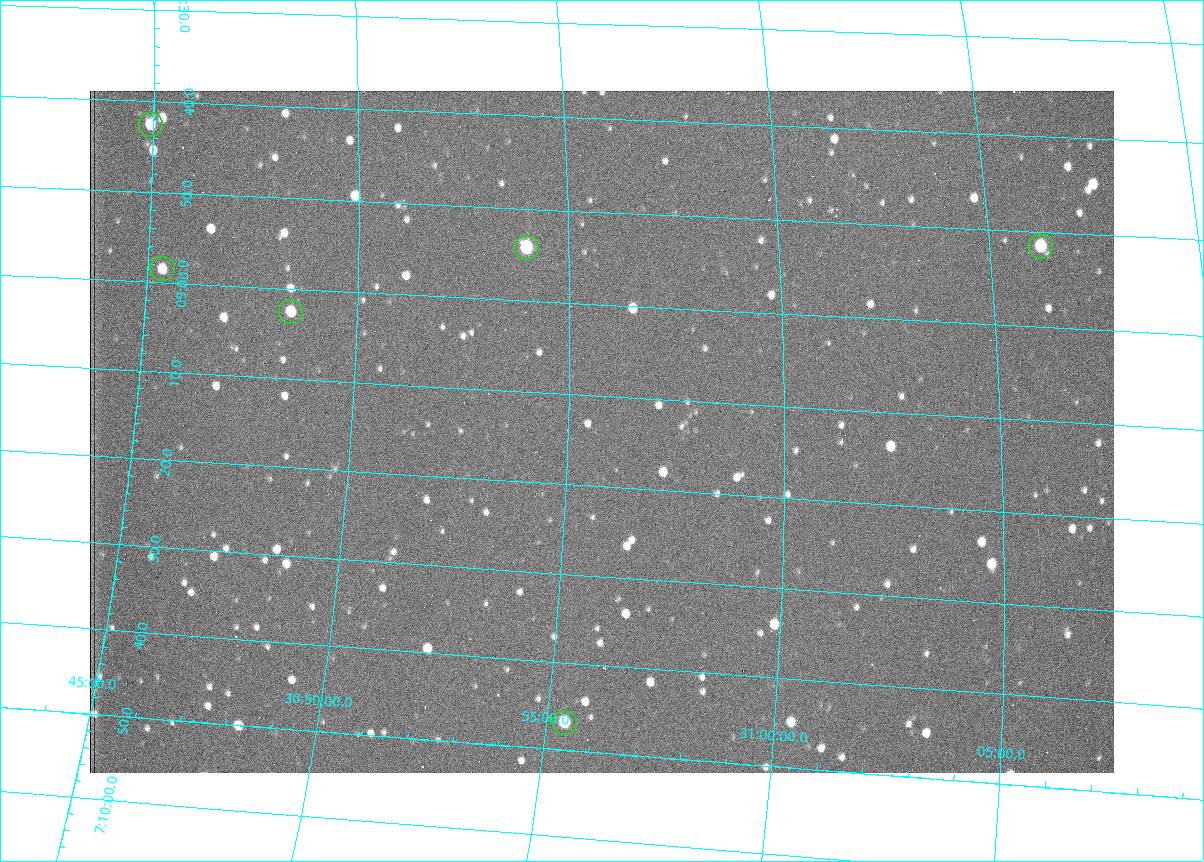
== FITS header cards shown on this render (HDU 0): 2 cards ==
NAXIS1  =                 1024 /fastest changing axis
NAXIS2  =                  682 /next to fastest changing axis

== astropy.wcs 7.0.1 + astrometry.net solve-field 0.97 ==
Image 1024 x 682 px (HDU 0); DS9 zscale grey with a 90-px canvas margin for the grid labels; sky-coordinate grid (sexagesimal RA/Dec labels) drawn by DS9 from the SOLVED WCS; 6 Tycho-2 reference stars matched to detected sources circled (green)
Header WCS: RA---TAN/DEC--TAN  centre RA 07:09:14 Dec +30:56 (107.31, +30.93 deg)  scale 1.43 arcsec/px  FOV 24.4' x 16.3'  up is -93 deg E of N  parity flipped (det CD > 0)
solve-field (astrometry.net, Tycho-2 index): VERIFIED the header's WCS against the Tycho-2 star catalogue (6 matches, 0 conflicts) and refined it, rather than solving blind
Solved WCS: RA---TAN-SIP/DEC--TAN-SIP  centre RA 07:09:14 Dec +30:56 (107.31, +30.93 deg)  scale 1.39 x 1.42 arcsec/px (non-square pixels)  FOV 23.7' x 16.1'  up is -91 deg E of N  parity flipped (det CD > 0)
The solver's refit moves the header's centre by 14 arcsec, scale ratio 0.9692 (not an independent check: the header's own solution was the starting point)
Tycho-2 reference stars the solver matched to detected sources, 6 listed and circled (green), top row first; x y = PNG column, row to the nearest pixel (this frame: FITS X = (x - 90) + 1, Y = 682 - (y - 91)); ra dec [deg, ICRS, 3 dp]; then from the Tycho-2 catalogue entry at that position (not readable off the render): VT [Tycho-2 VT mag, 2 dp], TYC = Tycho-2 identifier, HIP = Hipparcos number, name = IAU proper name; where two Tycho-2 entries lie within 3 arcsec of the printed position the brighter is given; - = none
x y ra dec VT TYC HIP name
151 125 107.177 +30.749 11.91 2438-477-1 - -
1041 247 107.215 +31.104 11.64 2438-821-1 - -
527 248 107.226 +30.900 10.76 2438-883-1 - -
163 269 107.244 +30.756 12.13 2438-718-1 - -
291 312 107.261 +30.807 12.26 2438-856-1 - -
565 723 107.445 +30.924 11.38 2438-1056-1 - -